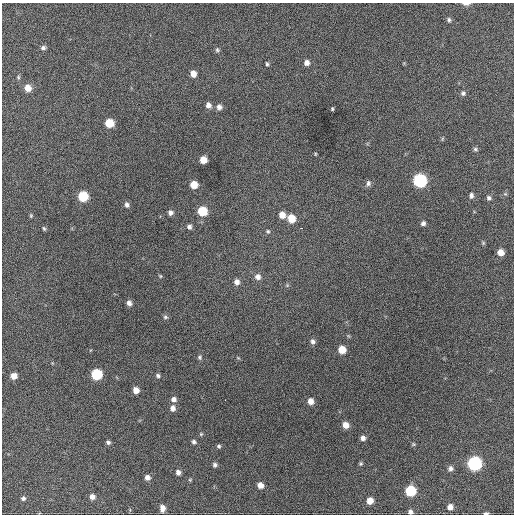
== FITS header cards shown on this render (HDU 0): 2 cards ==
NAXIS1  =                  512 / Axis length
NAXIS2  =                  512 / Axis length

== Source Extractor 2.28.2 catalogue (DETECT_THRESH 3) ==
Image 512 x 512 px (HDU 0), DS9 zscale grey, 1 PNG px = 1 image px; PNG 516 x 516 px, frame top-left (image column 1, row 512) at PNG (2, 3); no overlay
Background 736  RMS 20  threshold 60.5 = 3 sigma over >= 5 px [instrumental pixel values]
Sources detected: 77; all 77 listed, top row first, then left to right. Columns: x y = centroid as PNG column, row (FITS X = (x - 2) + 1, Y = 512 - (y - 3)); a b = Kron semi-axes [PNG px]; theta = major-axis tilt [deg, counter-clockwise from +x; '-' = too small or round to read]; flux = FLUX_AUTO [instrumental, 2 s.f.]
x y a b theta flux
466 4 8 3 1 4900
449 20 6 5 - 2900
43 48 6 5 - 3500
217 50 6 5 - 2400
307 63 6 6 - 6700
267 64 5 4 - 1900
193 74 6 5 - 11000
18 77 6 4 72 2000
28 88 7 6 - 14000
463 93 6 6 - 3500
208 105 7 6 - 6600
219 107 7 7 - 5400
332 109 4 3 - 1500
109 123 6 6 - 32000
442 139 6 3 72 1300
475 149 6 5 - 2500
315 154 5 3 - 1200
203 160 6 5 - 17000
420 180 7 7 - 190000
368 183 8 6 77 4200
194 185 6 6 - 19000
471 195 6 5 - 4000
83 196 7 6 - 59000
489 198 6 5 - 3100
127 205 7 6 - 4200
202 211 6 6 - 45000
170 212 5 5 - 5000
282 215 6 6 - 13000
31 216 5 4 - 1600
291 218 7 6 - 23000
423 223 5 5 - 3800
189 227 5 5 - 4100
44 228 6 4 -62 2100
301 228 3 2 - 2500
268 231 6 5 - 2300
483 243 5 5 - 1600
501 252 5 5 - 12000
160 276 5 4 - 1500
258 277 7 7 - 6900
237 282 7 6 - 7000
287 285 5 5 - 1800
129 303 6 5 - 5400
165 317 7 5 -15 2400
313 341 7 6 - 4400
342 350 6 6 - 22000
199 357 6 6 - 2600
96 374 7 6 - 77000
14 376 5 5 - 9900
158 376 5 5 - 2900
136 390 6 5 - 10000
174 399 6 5 - 5600
225 400 2 2 - 1500
311 401 6 5 - 9100
173 408 7 6 - 6400
346 425 6 5 - 13000
201 434 5 4 - 1700
363 438 5 5 - 5400
108 442 5 4 - 3000
194 442 5 5 - 3100
413 444 5 4 - 1700
219 446 5 5 - 2300
474 463 7 7 - 230000
361 464 5 5 - 2000
215 465 5 5 - 3300
450 468 6 6 - 4400
178 472 6 5 - 5500
147 477 6 6 - 5800
190 480 5 4 - 1400
260 485 6 5 - 9400
410 491 6 6 - 75000
92 497 6 6 - 6900
23 498 6 5 - 3100
370 501 6 5 - 14000
450 507 5 5 - 8000
162 508 8 6 -86 7400
410 512 5 5 - 4100
486 513 5 3 - 2800
At the frame edge (FLAGS 8, measured only in part): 3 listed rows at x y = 466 4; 410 512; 486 513